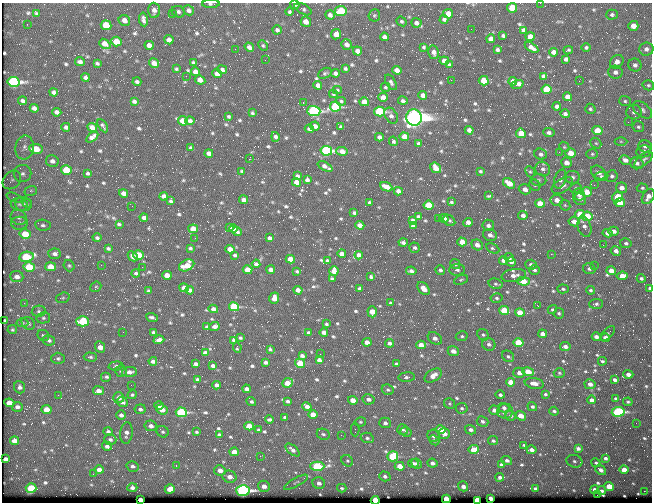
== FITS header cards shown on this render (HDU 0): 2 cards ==
NAXIS1  =                  650 / Width of table row in bytes
NAXIS2  =                  500 / Number of rows in table

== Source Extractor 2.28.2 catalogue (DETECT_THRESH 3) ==
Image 650 x 500 px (HDU 0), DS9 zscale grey, 1 PNG px = 1 image px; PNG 654 x 504 px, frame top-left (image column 1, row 500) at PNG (2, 3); each listed source drawn as its Kron ellipse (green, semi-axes under 4 px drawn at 4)
Background 360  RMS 1.5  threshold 4.38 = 3 sigma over >= 5 px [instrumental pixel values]
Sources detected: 769; of the 769, the 500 brightest by FLUX_AUTO listed and drawn (269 fainter detections omitted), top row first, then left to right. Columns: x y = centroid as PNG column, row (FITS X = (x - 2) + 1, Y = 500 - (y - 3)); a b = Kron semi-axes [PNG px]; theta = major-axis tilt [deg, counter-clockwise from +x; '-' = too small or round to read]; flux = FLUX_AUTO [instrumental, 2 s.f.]
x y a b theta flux
540 3 2 2 - 350
211 4 8 3 2 180
295 5 4 4 - 160
512 8 5 5 - 3300
303 9 9 5 -28 240
154 10 7 6 - 450
189 10 5 5 - 330
341 11 6 5 - 5000
178 12 7 5 -21 280
290 12 4 4 - 180
36 13 4 3 - 140
172 14 2 2 - 470
448 14 5 4 - 1200
330 15 5 4 - 390
374 15 6 5 - 160
612 15 5 5 - 220
143 19 7 4 -83 340
444 19 4 4 - 270
124 20 6 5 - 630
401 21 5 4 - 170
306 22 5 5 - 820
416 23 5 5 - 410
27 24 2 2 - 140
106 25 5 5 - 3000
633 26 5 5 - 930
471 29 2 2 - 150
277 30 4 4 - 310
523 30 4 4 - 320
336 34 5 5 - 1200
503 36 4 3 - 200
384 37 4 4 - 320
530 37 4 4 - 1200
491 39 4 4 - 660
169 40 4 4 - 560
116 41 5 4 - 2300
105 44 6 4 -39 950
149 45 5 4 - 600
263 45 5 4 - 150
346 45 6 5 - 580
249 47 5 4 - 410
424 47 4 3 - 170
531 47 8 4 -31 470
586 47 4 4 - 210
235 49 2 2 - 150
646 49 7 6 - 440
497 50 3 3 - 220
568 50 5 3 - 140
357 51 5 4 - 790
434 52 7 5 -77 510
554 52 4 4 - 600
566 59 4 4 - 300
265 60 2 2 - 210
444 61 5 4 - 780
80 62 5 3 - 260
617 62 7 6 - 610
97 63 4 3 - 150
154 63 5 4 - 730
193 63 4 3 - 210
449 64 4 3 - 180
635 65 6 6 - 370
345 68 4 4 - 170
176 69 3 3 - 150
222 70 5 4 - 320
397 70 5 4 - 750
195 72 5 4 - 680
615 72 7 6 - 450
325 73 7 5 27 180
335 73 4 4 - 320
217 74 5 4 - 720
186 76 2 2 - 230
543 76 4 4 - 260
85 77 4 4 - 260
200 80 5 4 - 730
451 80 2 2 - 1000
484 81 5 4 - 2600
513 81 4 4 - 430
579 81 2 2 - 170
14 82 6 5 - 25000
137 82 4 3 - 240
391 82 8 4 -59 260
517 84 6 3 20 670
318 85 4 4 - 500
648 85 6 5 - 180
385 87 4 4 - 160
546 89 5 4 - 4400
337 90 4 3 - 150
54 92 4 4 - 340
333 94 4 4 - 150
423 95 4 4 - 590
383 97 5 4 - 620
568 97 5 4 - 810
22 101 4 3 - 260
134 101 4 4 - 260
341 101 5 4 - 180
403 101 5 4 - 230
625 101 6 5 - 200
303 102 3 2 - 870
364 102 5 4 - 1100
335 106 5 5 - 8600
557 106 4 4 - 370
34 108 4 4 - 420
590 109 5 5 - 180
642 110 11 6 -38 410
314 111 7 5 -3 21000
57 112 5 4 - 360
380 112 5 5 - 10000
634 112 7 7 - 440
252 113 4 3 - 160
565 114 4 4 - 340
228 116 3 3 - 150
391 116 9 6 -57 340
414 117 8 7 - 110000
183 121 5 4 - 1700
190 121 5 4 - 330
628 122 2 2 - 360
103 126 7 2 -57 170
315 126 5 4 - 490
66 127 4 3 - 270
92 127 5 4 - 600
341 127 4 4 - 230
638 127 6 5 - 190
309 129 4 4 - 360
469 130 4 4 - 460
597 131 5 4 - 1700
521 133 5 4 - 1400
549 133 5 4 - 270
92 137 7 4 36 500
275 137 5 4 - 290
379 137 4 4 - 350
404 137 5 4 - 1300
393 141 5 4 - 230
621 141 6 4 -1 160
596 143 6 5 - 160
419 144 4 4 - 280
645 146 6 6 - 300
24 147 12 9 81 660
564 147 5 4 - 150
191 148 4 4 - 290
36 149 7 5 -9 1900
326 151 6 5 - 18000
342 151 6 4 -4 700
644 151 7 6 - 290
559 152 2 2 - 400
209 153 4 4 - 540
570 153 5 5 - 1400
541 154 6 5 - 320
592 154 6 5 - 160
249 159 3 2 - 1400
625 160 6 4 -29 520
643 160 11 5 40 350
52 161 6 6 - 400
566 163 5 5 - 700
637 163 6 6 - 290
325 166 8 3 -26 520
436 168 6 4 -39 1100
543 169 8 7 - 380
66 170 5 4 - 3200
242 171 3 3 - 140
480 171 3 3 - 150
530 172 6 4 -65 150
88 173 4 3 - 170
598 173 8 6 -37 520
23 174 9 8 - 500
297 176 4 3 - 260
601 176 7 4 7 190
612 176 6 6 - 230
572 177 7 6 - 310
560 179 10 5 72 450
12 180 10 8 46 500
307 180 4 4 - 290
538 180 8 6 -2 240
296 182 4 4 - 910
509 183 6 4 -32 1400
535 185 6 5 - 170
594 185 3 2 - 150
562 186 12 7 33 530
386 187 6 4 -22 1100
576 188 6 5 - 170
621 188 5 5 - 610
642 188 5 4 - 150
525 189 6 5 - 640
31 191 6 5 - 200
398 191 4 4 - 510
587 192 5 5 - 1200
124 193 4 4 - 640
579 194 6 5 - 490
164 196 4 4 - 390
489 196 4 3 - 270
617 197 5 5 - 2100
648 197 8 5 58 620
14 198 8 2 -22 140
580 199 6 6 - 540
244 200 4 4 - 570
557 200 6 5 - 710
171 201 4 3 - 200
369 202 3 3 - 180
451 202 4 4 - 160
27 203 4 4 - 150
620 203 5 4 - 2400
19 204 8 6 -10 340
23 204 8 7 - 360
540 204 5 4 - 1800
428 205 5 4 - 3300
565 205 6 5 - 140
132 206 2 2 - 190
354 213 4 3 - 430
580 214 5 4 - 2100
523 215 4 4 - 380
418 216 3 3 - 140
587 216 5 4 - 2400
19 217 8 7 - 460
144 218 4 3 - 350
438 218 3 2 - 200
444 219 5 4 - 770
412 220 4 3 - 280
449 220 6 5 - 210
468 222 5 4 - 630
574 222 5 5 - 590
20 223 8 6 2 330
119 224 4 3 - 150
43 225 7 5 -8 260
360 225 5 4 - 690
488 225 6 5 - 340
413 226 4 3 - 260
230 227 4 3 - 210
584 227 10 6 -73 510
193 229 5 4 - 1500
233 229 4 3 - 260
613 231 5 4 - 510
237 232 5 3 - 240
608 233 5 4 - 730
25 234 5 5 - 2500
490 235 7 6 - 480
97 238 4 3 - 210
195 238 2 2 - 290
269 238 4 3 - 290
403 242 4 3 - 280
462 242 5 4 - 1100
626 243 6 5 - 220
477 245 6 5 - 630
603 245 2 2 - 480
190 248 4 3 - 170
415 248 5 5 - 240
493 248 7 4 -28 190
108 249 4 3 - 200
230 249 5 4 - 860
616 251 5 4 - 430
55 254 6 5 - 420
342 254 4 4 - 690
551 254 2 2 - 1200
138 255 5 4 - 2300
235 255 4 3 - 200
359 255 4 4 - 540
133 256 5 4 - 430
26 257 7 5 9 6400
509 258 5 4 - 260
290 259 5 4 - 1600
503 260 4 4 - 610
327 261 4 3 - 170
511 262 5 4 - 380
256 264 4 3 - 300
455 264 5 5 - 260
101 265 2 2 - 350
187 265 8 5 27 1700
531 265 6 5 - 280
594 265 2 2 - 150
69 266 6 5 - 180
29 267 5 5 - 4400
51 267 5 4 - 1700
142 267 2 2 - 200
589 269 6 5 - 260
248 270 5 4 - 1900
271 270 4 4 - 670
440 270 5 5 - 270
457 270 8 5 2 290
534 270 5 4 - 230
297 271 3 3 - 140
334 271 5 4 - 970
411 271 5 4 - 390
611 271 5 4 - 800
136 273 4 3 - 170
167 275 5 4 - 1200
514 275 12 6 8 650
622 276 5 4 - 1200
17 277 6 5 - 670
371 277 3 3 - 180
641 278 5 4 - 210
332 279 4 3 - 210
461 280 7 4 21 150
523 281 6 4 -3 2200
496 284 7 5 -16 190
96 287 6 5 - 150
184 288 5 4 - 700
360 288 4 3 - 270
423 288 7 5 -48 900
650 288 4 3 - 330
563 289 6 4 -3 170
190 290 4 4 - 380
298 290 4 4 - 550
590 290 4 4 - 190
149 291 4 3 - 210
63 298 7 5 19 180
274 298 6 5 - 680
497 298 6 4 -5 190
24 303 3 3 - 150
390 303 3 3 - 150
596 304 7 5 5 190
538 306 3 2 - 480
234 307 5 4 - 7600
213 309 5 4 - 560
504 310 5 4 - 4000
552 310 5 4 - 160
39 311 7 5 11 230
372 312 5 4 - 1300
520 313 5 4 - 2200
559 313 5 5 - 190
152 317 6 3 -19 230
43 318 7 5 13 210
5 320 3 3 - 140
83 321 6 5 - 4900
22 323 6 4 -4 150
28 323 7 6 - 270
326 324 3 3 - 150
214 326 5 4 - 350
207 327 3 3 - 150
12 330 5 4 - 140
123 332 2 2 - 400
153 332 3 3 - 160
324 332 4 3 - 500
308 333 3 3 - 210
607 333 9 5 44 200
542 334 4 4 - 580
43 335 6 5 - 180
483 335 6 5 - 210
462 336 6 5 - 200
596 337 4 4 - 410
240 338 3 3 - 160
435 338 8 5 -34 520
605 338 4 4 - 830
49 340 6 5 - 260
159 340 5 3 - 440
234 340 4 3 - 200
367 342 4 4 - 770
518 342 5 4 - 2800
389 343 4 3 - 430
489 344 7 6 - 340
421 345 5 4 - 1100
100 347 6 5 - 860
237 347 5 3 - 160
565 347 5 4 - 450
270 349 4 3 - 180
453 351 6 5 - 680
205 353 4 4 - 450
320 354 2 2 - 140
302 356 4 3 - 330
508 356 6 5 - 280
90 357 6 4 -2 190
58 358 6 5 - 230
319 360 4 3 - 380
153 361 4 4 - 360
602 361 4 3 - 180
266 362 4 3 - 310
300 363 5 4 - 3500
196 364 4 4 - 370
396 364 4 3 - 150
116 366 7 4 5 260
213 366 4 3 - 340
121 371 6 5 - 180
129 372 7 5 3 480
528 372 6 4 -13 1600
519 373 6 5 - 600
559 373 5 4 - 160
628 374 5 4 - 530
433 376 9 6 33 960
106 377 5 5 - 240
407 377 8 4 4 280
197 379 3 3 - 190
615 380 4 3 - 320
511 382 5 4 - 1400
288 383 5 4 - 1300
534 383 9 5 -9 750
590 384 5 5 - 600
131 385 2 2 - 200
217 385 4 3 - 400
20 387 6 5 - 300
247 389 4 4 - 370
388 390 6 5 - 200
99 391 5 4 - 760
545 394 4 3 - 170
58 395 3 2 - 270
132 395 5 4 - 160
500 395 5 4 - 240
119 398 5 5 - 520
368 399 6 5 - 400
616 399 4 3 - 200
353 400 5 4 - 970
592 400 4 4 - 520
287 401 3 3 - 220
122 402 5 5 - 400
251 402 5 3 - 150
628 402 5 4 - 140
9 403 5 4 - 1300
449 403 6 5 - 160
159 406 5 4 - 380
307 406 5 3 - 460
17 407 5 5 - 340
532 407 5 4 - 220
462 408 6 5 - 200
504 408 5 4 - 270
46 409 5 4 - 1300
140 409 5 5 - 280
162 409 6 5 - 920
494 410 5 4 - 540
505 411 8 7 - 540
554 411 5 4 - 200
181 412 5 4 - 11000
618 412 6 4 7 15000
121 415 5 4 - 340
313 415 5 4 - 1400
510 416 5 4 - 240
521 416 6 4 -37 1100
285 417 4 3 - 240
269 419 4 3 - 190
483 421 6 5 - 270
360 422 6 4 12 140
385 423 5 5 - 400
636 423 2 2 - 170
151 426 6 5 - 500
249 426 5 4 - 2600
403 429 5 5 - 200
258 430 3 3 - 200
355 430 7 3 -90 190
441 430 5 4 - 2000
471 430 5 4 - 360
108 431 5 4 - 240
163 432 6 5 - 200
196 432 3 3 - 150
406 432 6 4 -29 280
126 433 11 6 85 510
323 434 7 5 -24 210
444 434 6 5 - 670
219 435 4 3 - 210
341 435 2 2 - 150
434 436 6 6 - 360
367 438 6 5 - 250
110 440 6 5 - 260
434 440 5 4 - 190
14 441 4 4 - 670
493 441 5 4 - 200
524 445 4 3 - 140
107 446 5 4 - 310
578 448 4 3 - 320
292 450 8 4 -40 360
474 450 5 4 - 1900
531 450 5 4 - 440
234 452 5 4 - 1100
260 456 2 2 - 680
393 456 5 5 - 5700
605 458 4 3 - 270
5 459 4 4 - 350
507 460 5 4 - 290
347 461 6 5 - 180
574 461 8 6 -17 190
413 463 5 4 - 260
432 463 5 4 - 380
596 463 5 3 - 160
416 464 5 4 - 250
501 465 4 3 - 210
133 466 6 5 - 300
176 466 3 2 - 240
317 466 7 4 -1 8000
400 466 5 4 - 1200
99 470 5 4 - 750
220 470 5 5 - 810
601 470 6 4 -41 450
624 470 5 4 - 1300
93 474 2 2 - 290
385 476 6 5 - 300
230 477 7 6 - 750
500 477 4 4 - 320
296 482 13 4 29 280
319 483 6 6 - 450
264 486 6 5 - 840
463 486 5 5 - 540
609 486 5 4 - 1700
31 488 5 5 - 3800
132 488 5 4 - 330
342 488 5 4 - 160
170 489 5 4 - 1200
535 489 4 3 - 200
243 490 6 5 - 31000
595 490 4 3 - 470
601 491 5 4 - 250
644 491 2 2 - 1700
597 495 2 2 - 290
490 498 4 3 - 990
446 499 4 4 - 3800
140 500 4 3 - 1500
375 500 4 4 - 9100
477 500 4 3 - 5400
At the frame edge (FLAGS 8, measured only in part): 8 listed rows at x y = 540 3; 211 4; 295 5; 448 14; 648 197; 650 288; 375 500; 477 500
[269 fainter detections neither listed nor drawn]